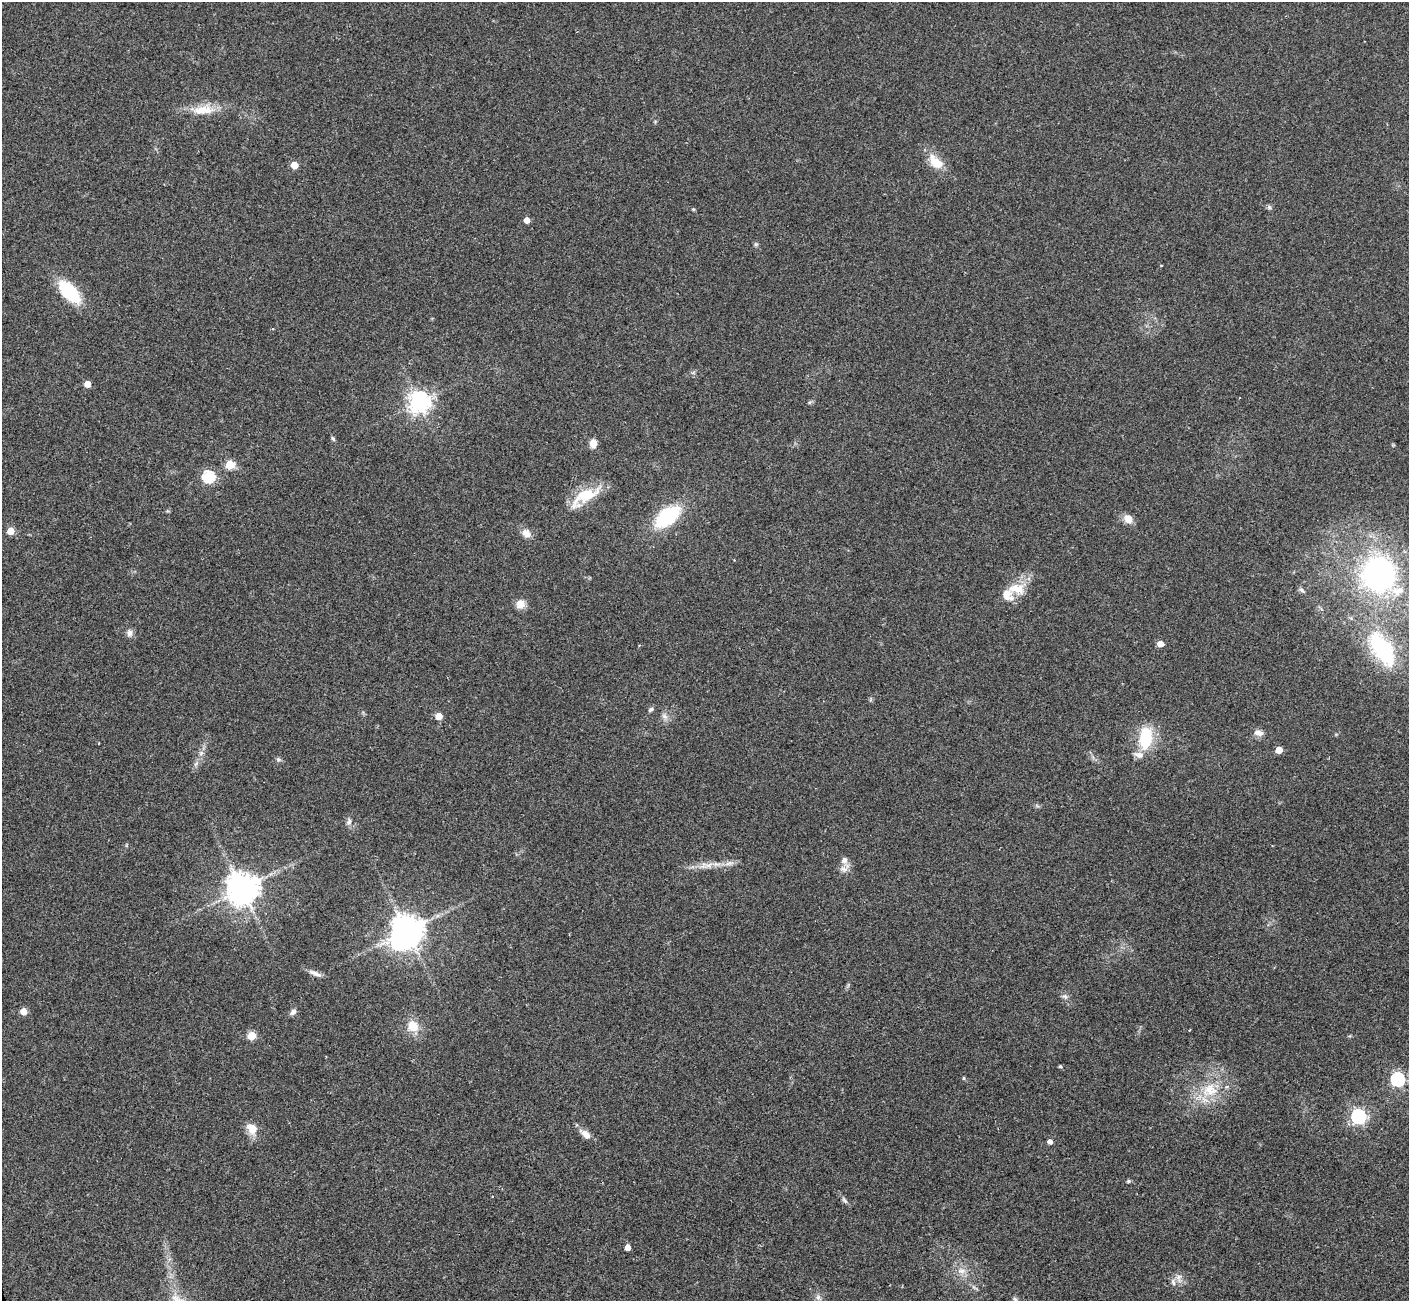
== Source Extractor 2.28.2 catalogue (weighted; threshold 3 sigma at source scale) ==
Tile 7 of 4 x 4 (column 3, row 2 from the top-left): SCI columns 2929-4335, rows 2989-4287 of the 5822 x 5851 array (HDU 1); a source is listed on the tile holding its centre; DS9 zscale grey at full resolution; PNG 1411 x 1303 px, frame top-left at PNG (2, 2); no overlay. Shown black and unused: <1% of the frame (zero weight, under 2 of 3 exposures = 7% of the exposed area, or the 3 px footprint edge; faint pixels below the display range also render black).
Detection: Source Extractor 2.28.2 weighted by HDU 2 'WHT'; one run over the whole footprint, this tile lists its part. Background 0.0562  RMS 0.0082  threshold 0.0368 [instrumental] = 3 sigma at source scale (4.5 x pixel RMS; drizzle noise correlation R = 1.50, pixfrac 1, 0.05/0.05 arcsec/px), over >= 5 px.
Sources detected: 68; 5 inside a brighter listed object's ellipse — not listed separately; the other 63 listed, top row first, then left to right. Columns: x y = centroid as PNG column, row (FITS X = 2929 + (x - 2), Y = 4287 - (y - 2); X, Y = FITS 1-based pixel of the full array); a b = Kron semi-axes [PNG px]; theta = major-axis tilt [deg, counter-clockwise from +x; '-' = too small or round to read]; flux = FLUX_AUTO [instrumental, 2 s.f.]
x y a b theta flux
203 110 30 11 4 15
937 163 17 11 -27 12
294 165 5 5 - 18
1269 207 6 6 - 1.5
693 209 5 4 - 0.82
527 220 4 4 - 8.3
756 244 7 4 18 1
69 292 24 12 -45 45
87 384 5 4 - 13
419 402 7 7 - 540
333 438 7 4 -62 1.2
593 443 10 7 -89 5.5
230 465 5 5 - 33
208 477 6 6 - 86
585 496 38 14 32 26
667 517 23 13 38 59
1128 519 11 8 -41 7
11 531 5 5 - 19
526 533 12 9 -39 5.6
1378 574 48 46 -72 140
1016 588 23 13 -8 14
1301 590 7 5 -40 1.5
520 604 11 10 - 6.3
130 633 10 7 -88 3.1
1160 644 5 4 - 9.4
1382 650 55 26 -58 68
651 709 8 5 41 1.4
439 716 5 5 - 14
665 716 9 6 -35 2.8
1258 733 11 7 -19 4.1
1146 738 24 13 85 32
1279 750 5 5 - 16
201 753 6 6 - 1.7
278 759 6 6 - 1.6
349 822 10 6 69 2.4
844 860 8 7 - 3.9
729 863 10 5 26 3.1
709 865 10 6 26 3.8
844 869 11 7 -11 3.9
242 889 10 9 - 1200
407 931 11 10 - 1100
315 973 19 5 -23 4
1065 996 8 6 -25 2.1
23 1011 5 5 - 13
293 1012 8 6 50 3.1
413 1026 13 12 - 13
1189 1030 2 2 - 0.69
252 1036 5 5 - 29
1060 1066 4 4 - 0.9
964 1078 5 3 - 0.74
1397 1079 6 6 - 140
1210 1090 23 20 22 24
1358 1116 6 6 - 190
252 1128 12 10 -53 11
585 1134 15 8 -41 6.3
1050 1142 4 4 - 3.9
1128 1181 5 4 - 0.98
845 1201 11 4 -45 1.9
628 1247 4 4 - 7.8
961 1271 11 7 9 4.2
1179 1277 10 8 77 4
818 1297 6 6 - 2.2
1015 1299 7 4 -44 1.5